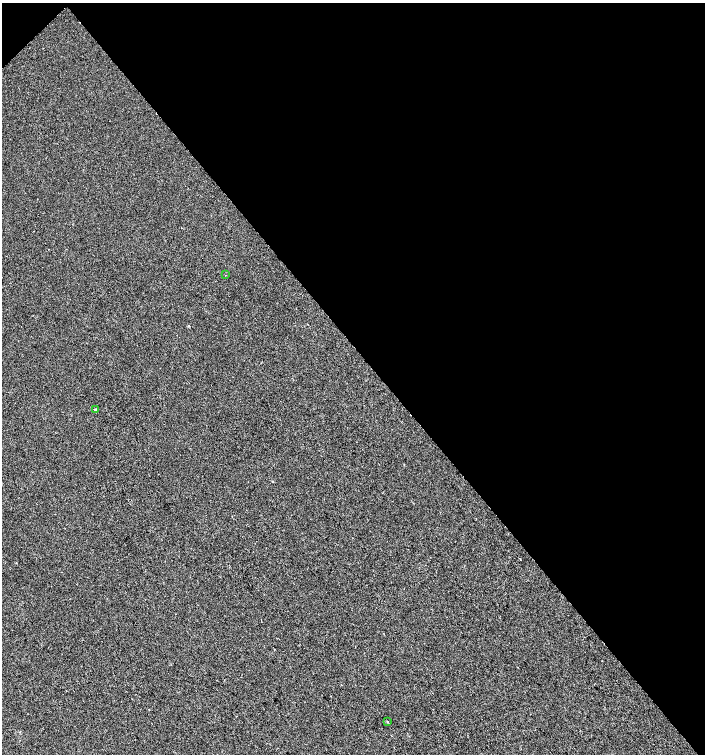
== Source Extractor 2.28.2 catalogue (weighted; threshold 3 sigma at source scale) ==
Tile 3 of 4 x 4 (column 3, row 1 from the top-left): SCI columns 3027-4432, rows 4511-6014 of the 5987 x 6019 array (HDU 1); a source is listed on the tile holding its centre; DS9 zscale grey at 2 x 2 block average (1 PNG px = mean of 2 x 2 image px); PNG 707 x 756 px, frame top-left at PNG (2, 3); each listed source drawn as its Kron ellipse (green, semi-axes under 4 px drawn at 4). Shown black and unused: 47% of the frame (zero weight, under 2 of 3 exposures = <1% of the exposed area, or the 3 px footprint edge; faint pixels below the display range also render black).
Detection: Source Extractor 2.28.2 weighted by HDU 2 'WHT'; one run over the whole footprint, this tile lists its part. Background -8.51e-04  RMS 0.0041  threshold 0.0186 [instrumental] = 3 sigma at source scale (4.5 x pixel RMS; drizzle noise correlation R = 1.50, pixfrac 1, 0.0396/0.0396 arcsec/px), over >= 5 px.
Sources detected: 4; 1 cosmic-ray / hot-pixel residue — neither listed nor drawn; the other 3 listed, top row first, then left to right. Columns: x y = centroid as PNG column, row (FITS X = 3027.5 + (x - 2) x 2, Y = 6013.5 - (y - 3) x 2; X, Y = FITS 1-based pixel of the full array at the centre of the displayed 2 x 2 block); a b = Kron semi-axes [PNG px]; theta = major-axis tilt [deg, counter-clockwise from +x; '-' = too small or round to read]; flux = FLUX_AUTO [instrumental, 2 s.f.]
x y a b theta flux
226 275 2 2 - 0.53
95 410 2 2 - 1.2
387 721 2 2 - 6.6